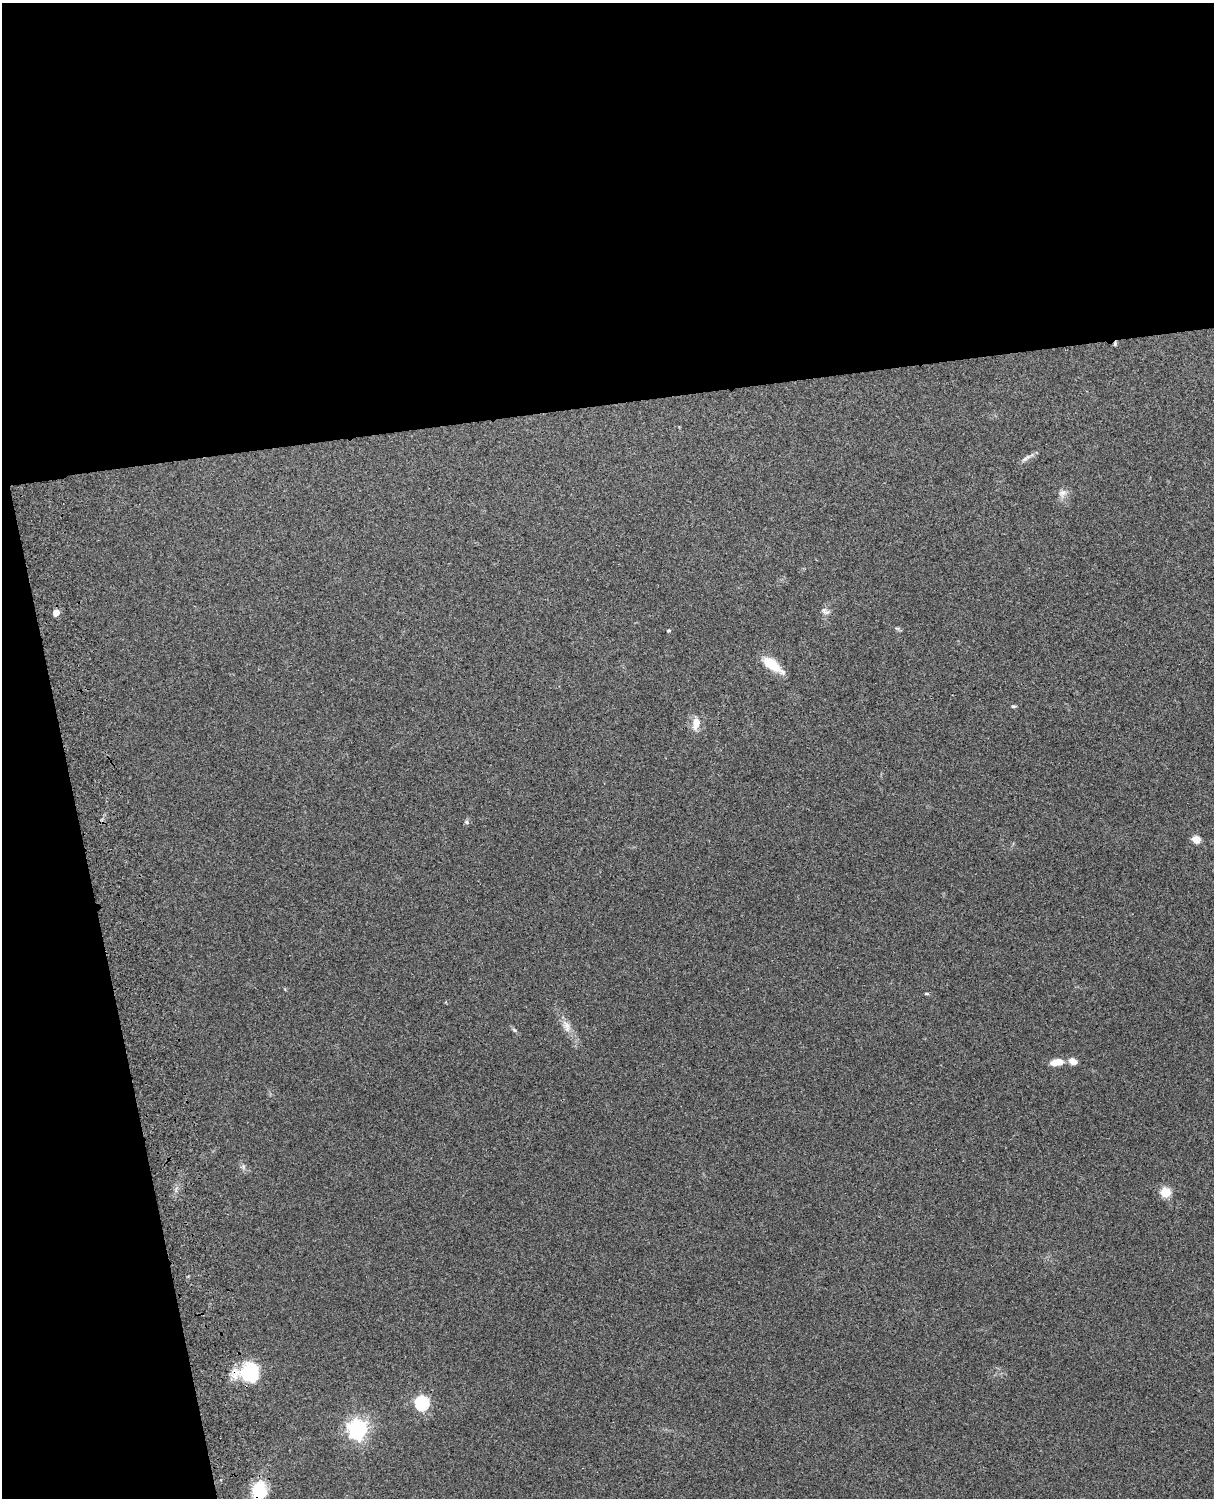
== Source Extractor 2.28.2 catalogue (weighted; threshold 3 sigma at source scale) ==
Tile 1 of 4 x 3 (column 1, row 1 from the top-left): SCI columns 120-1331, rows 3156-4651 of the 5088 x 4928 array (HDU 1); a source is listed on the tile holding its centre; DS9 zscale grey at full resolution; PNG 1216 x 1500 px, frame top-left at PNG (2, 3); no overlay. Shown black and unused: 33% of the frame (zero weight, under 3 of 4 exposures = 6% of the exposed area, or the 3 px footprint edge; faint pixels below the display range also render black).
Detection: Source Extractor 2.28.2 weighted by HDU 2 'WHT'; one run over the whole footprint, this tile lists its part. Background 0.264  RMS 0.0089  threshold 0.0402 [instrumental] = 3 sigma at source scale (4.5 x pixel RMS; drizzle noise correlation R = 1.50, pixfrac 1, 0.05/0.05 arcsec/px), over >= 5 px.
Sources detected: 22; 1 cosmic-ray / hot-pixel residue — not listed; the other 21 listed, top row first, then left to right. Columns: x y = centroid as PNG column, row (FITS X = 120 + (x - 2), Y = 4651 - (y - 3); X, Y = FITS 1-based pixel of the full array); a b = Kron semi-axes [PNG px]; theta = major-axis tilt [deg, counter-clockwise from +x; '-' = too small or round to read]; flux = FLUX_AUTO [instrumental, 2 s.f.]
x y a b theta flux
1026 458 17 5 34 3.8
1062 493 12 10 30 5.1
825 611 13 7 -33 3.5
56 613 5 5 - 8.5
897 628 7 4 -3 1.5
668 630 4 4 - 1.2
771 664 24 9 -35 23
1013 706 6 4 -1 1.3
696 723 16 9 80 9.5
467 822 7 5 -22 1.7
1196 840 8 7 - 7.8
927 993 6 3 0 1.2
567 1025 15 9 -55 7.8
514 1030 7 4 -53 1.6
1073 1061 9 6 -22 7.7
1057 1062 15 7 9 11
1165 1192 5 5 - 44
249 1373 22 19 3 55
422 1403 7 6 - 140
357 1429 7 7 - 450
259 1491 22 16 88 34
Overlapping masked pixels (flux is a lower limit): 2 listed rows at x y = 249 1373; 259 1491
Isophote crosses this tile's border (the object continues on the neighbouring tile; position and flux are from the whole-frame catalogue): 1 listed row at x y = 259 1491